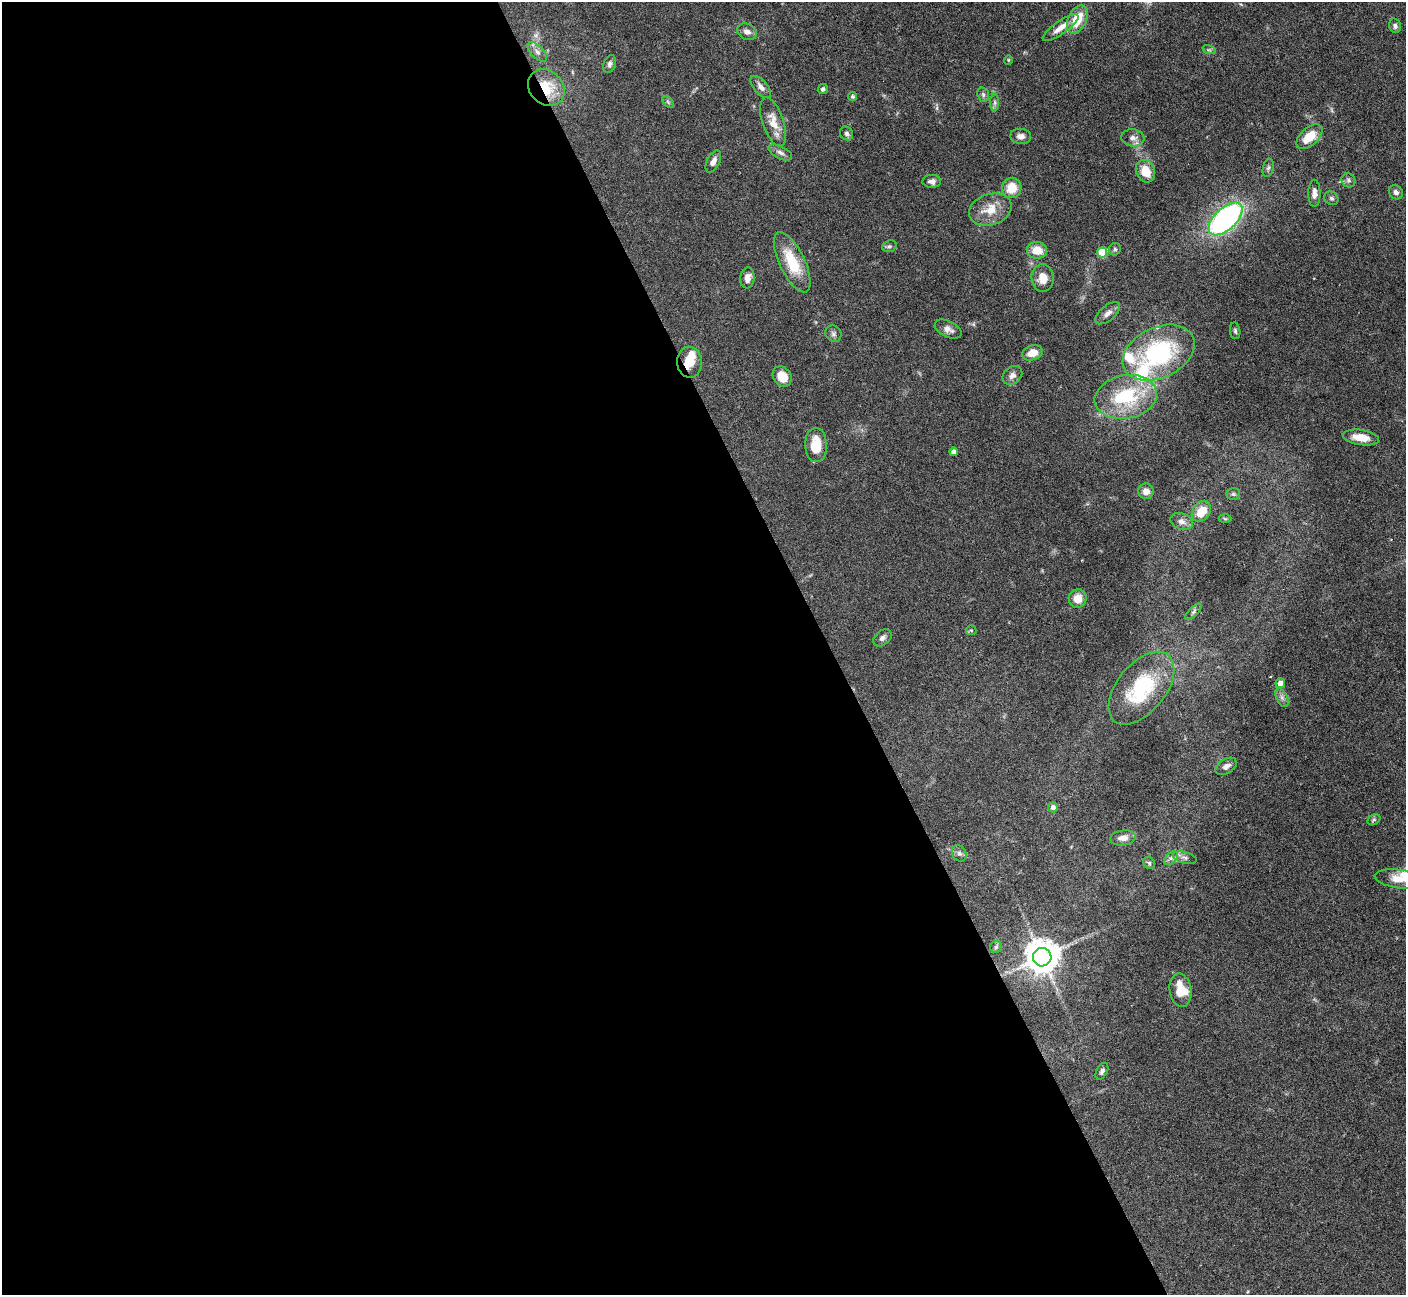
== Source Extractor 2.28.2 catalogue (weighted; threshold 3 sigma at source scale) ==
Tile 9 of 4 x 4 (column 1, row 3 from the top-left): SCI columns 1-1404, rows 1577-2869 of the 5616 x 5604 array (HDU 1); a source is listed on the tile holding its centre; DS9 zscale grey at full resolution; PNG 1408 x 1297 px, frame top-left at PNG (2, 2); each listed source drawn as its Kron ellipse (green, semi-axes under 4 px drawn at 4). Shown black and unused: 59% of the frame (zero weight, under 4 of 7 exposures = <1% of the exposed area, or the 3 px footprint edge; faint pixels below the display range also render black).
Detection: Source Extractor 2.28.2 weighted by HDU 2 'WHT'; one run over the whole footprint, this tile lists its part. Background 0.0658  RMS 0.0029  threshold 0.0118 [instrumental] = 3 sigma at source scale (4.09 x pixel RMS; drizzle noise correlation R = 1.36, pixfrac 0.8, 0.05/0.05 arcsec/px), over >= 5 px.
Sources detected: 82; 1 too faint to see at this stretch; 1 inside a brighter object's white glare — neither listed nor drawn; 3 inside a brighter listed object's ellipse — not listed separately; the other 77 listed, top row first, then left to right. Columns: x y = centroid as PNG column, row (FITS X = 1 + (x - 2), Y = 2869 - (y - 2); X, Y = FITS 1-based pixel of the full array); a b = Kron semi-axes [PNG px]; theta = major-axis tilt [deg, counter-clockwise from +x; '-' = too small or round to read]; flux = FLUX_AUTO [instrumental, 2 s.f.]
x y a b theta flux
1077 19 15 9 64 6.3
1395 26 7 6 - 0.76
1060 28 21 6 35 2.5
747 32 10 7 -24 1.5
1209 50 7 4 -17 0.45
537 52 12 6 -44 1.2
1008 60 4 4 - 0.28
610 64 9 6 69 0.82
761 87 13 6 -49 1.6
546 88 20 16 -45 9.1
823 89 5 5 - 0.62
983 95 7 5 -71 0.58
853 96 4 4 - 0.45
668 102 7 4 -46 0.43
995 103 9 4 -90 0.63
773 122 25 10 -71 4.1
847 133 7 6 - 0.71
1021 136 10 7 -6 1.5
1309 137 15 8 42 5.3
1133 138 11 8 -7 1.5
780 152 13 6 -27 1.1
713 161 12 6 63 1.7
1268 168 9 5 75 0.66
1146 171 12 9 -65 5.1
1348 180 7 6 - 0.79
932 181 9 6 -1 1.1
1012 188 10 9 - 4.7
1396 192 8 6 -44 0.96
1314 193 13 6 89 1.6
1331 198 7 6 - 0.67
990 210 22 15 18 5.3
1225 219 21 11 43 63
889 246 7 5 19 0.56
1115 249 6 5 - 0.54
1037 250 10 8 -5 3.9
1102 253 5 5 - 13
792 262 33 12 -64 9.9
747 278 10 7 83 1.9
1043 278 14 11 -86 3.2
1108 313 15 7 40 1.7
948 329 14 8 -26 1.5
1235 331 8 5 -82 0.56
833 334 8 7 - 0.88
1032 353 10 7 18 3.3
1159 353 38 25 25 32
689 362 15 12 -87 4.5
1012 375 11 8 41 1.4
782 376 11 9 -55 4
1126 397 31 21 10 19
1361 437 18 7 -9 3.7
816 445 17 11 -87 5.8
954 452 4 4 - 1.1
1146 491 8 7 - 1.9
1233 494 7 5 -1 0.5
1201 511 11 8 53 5.1
1225 519 6 4 -3 0.34
1182 521 11 8 -20 1.5
1078 599 9 9 - 3.2
1193 612 10 4 46 0.59
971 630 5 5 - 0.31
883 638 10 7 40 0.99
1280 683 5 4 - 1.4
1141 688 43 24 51 21
1282 698 10 5 -64 0.98
1226 766 11 7 32 1.5
1053 807 5 5 - 1.1
1374 820 7 5 31 0.49
1123 838 13 7 7 2
959 853 8 7 - 0.86
1171 858 8 5 44 0.82
1185 858 12 5 -14 1
1149 863 6 5 - 0.54
1399 879 24 9 -7 4.3
996 947 6 6 - 0.48
1042 957 9 9 - 590
1180 990 17 10 -80 5.9
1102 1071 9 5 62 0.86
Overlapping masked pixels (flux is a lower limit): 2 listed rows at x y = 546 88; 689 362
Isophote crosses this tile's border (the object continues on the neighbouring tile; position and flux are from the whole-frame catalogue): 1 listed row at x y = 1399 879